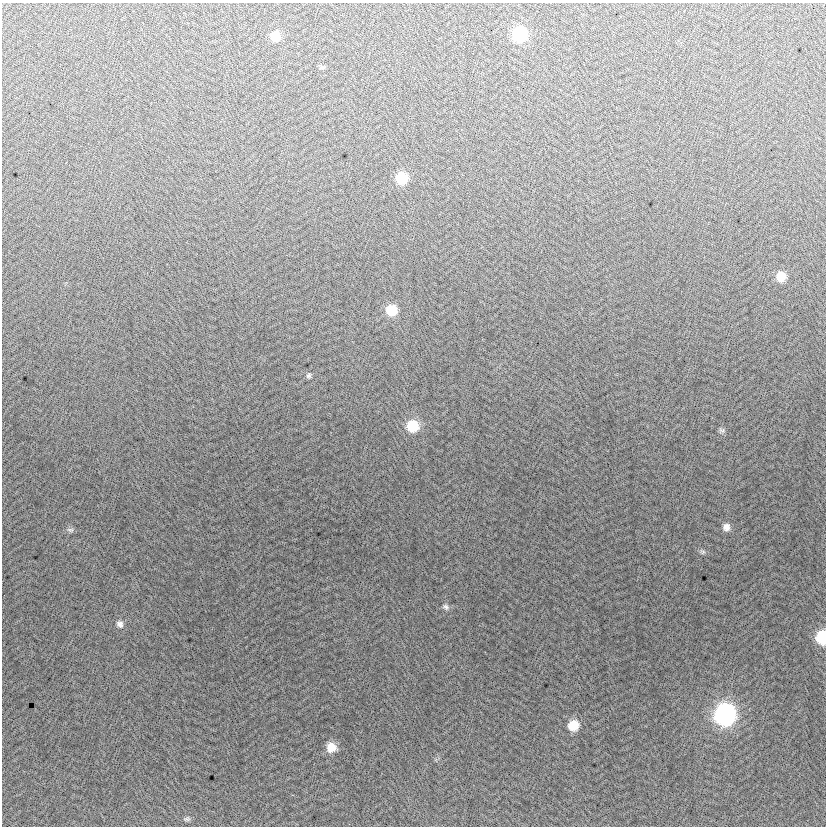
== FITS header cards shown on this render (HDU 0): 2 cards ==
NAXIS1  =                  824
NAXIS2  =                  824

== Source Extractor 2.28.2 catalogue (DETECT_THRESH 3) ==
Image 824 x 824 px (HDU 0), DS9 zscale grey, 1 PNG px = 1 image px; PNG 828 x 828 px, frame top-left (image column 1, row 824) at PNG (2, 3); no overlay
Background -10.1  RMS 13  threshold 38.1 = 3 sigma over >= 5 px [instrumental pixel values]
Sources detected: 18; all 18 listed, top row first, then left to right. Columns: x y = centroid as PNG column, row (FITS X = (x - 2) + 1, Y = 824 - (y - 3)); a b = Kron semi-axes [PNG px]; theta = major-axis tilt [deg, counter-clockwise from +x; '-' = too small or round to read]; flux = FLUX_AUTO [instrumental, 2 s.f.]
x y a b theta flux
520 34 10 10 - 62000
275 36 10 9 - 13000
401 178 9 9 - 26000
781 276 9 9 - 13000
391 310 10 10 - 21000
309 375 7 6 - 2000
412 426 11 11 - 27000
722 430 9 6 -15 2100
726 527 9 9 - 5400
70 530 11 6 -11 2400
703 552 8 6 0 1900
446 607 10 7 -36 2900
120 624 10 9 - 4200
822 637 10 8 89 45000
725 715 12 11 - 280000
573 725 10 10 - 19000
331 747 10 10 - 13000
187 819 9 6 11 2300
At the frame edge (FLAGS 8, measured only in part): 1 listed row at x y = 822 637